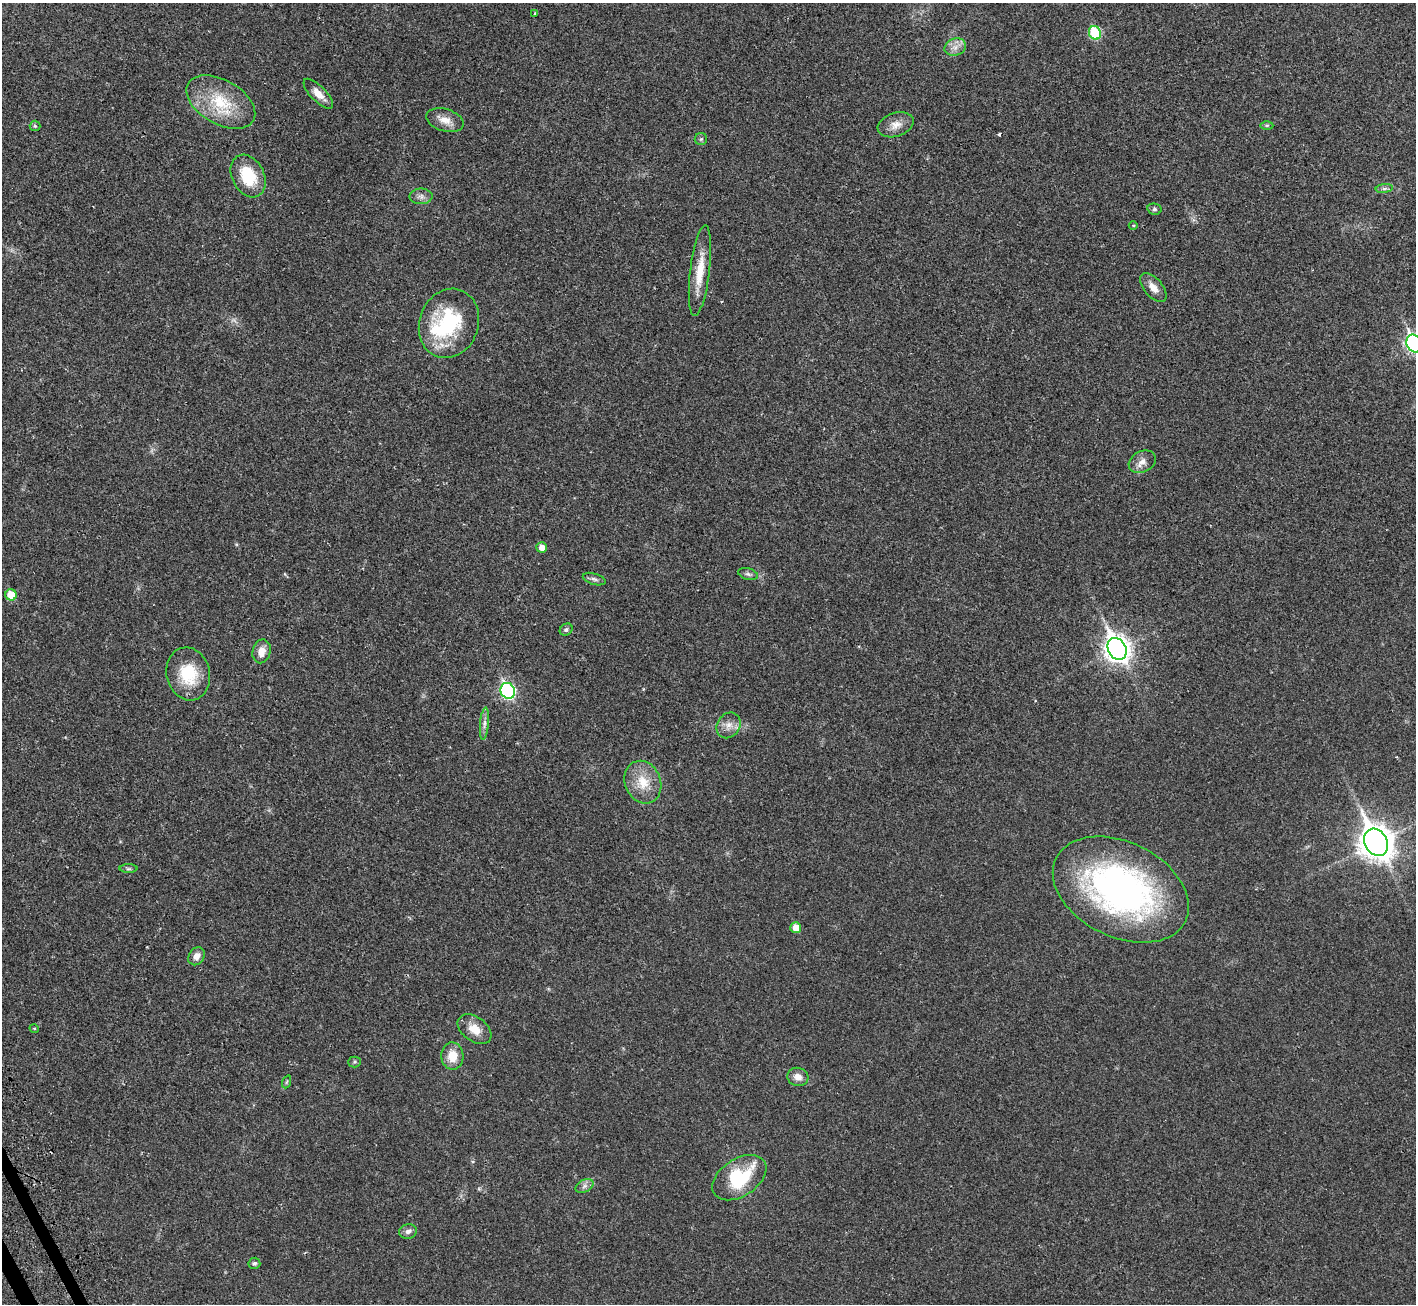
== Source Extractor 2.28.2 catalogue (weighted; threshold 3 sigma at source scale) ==
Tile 7 of 4 x 4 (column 3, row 2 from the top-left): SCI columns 2922-4335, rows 2817-4118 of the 5813 x 5816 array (HDU 1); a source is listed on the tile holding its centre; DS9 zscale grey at full resolution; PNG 1418 x 1306 px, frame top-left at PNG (2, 3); each listed source drawn as its Kron ellipse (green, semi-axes under 4 px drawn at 4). Shown black and unused: <1% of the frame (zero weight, under 2 of 3 exposures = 4% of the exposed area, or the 3 px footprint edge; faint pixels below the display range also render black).
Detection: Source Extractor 2.28.2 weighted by HDU 2 'WHT'; one run over the whole footprint, this tile lists its part. Background 0.0274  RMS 0.0043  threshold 0.0194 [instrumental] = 3 sigma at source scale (4.5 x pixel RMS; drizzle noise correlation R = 1.50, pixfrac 1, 0.05/0.05 arcsec/px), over >= 5 px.
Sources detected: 49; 1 inside a brighter object's white glare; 1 cosmic-ray / hot-pixel residue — neither listed nor drawn; the other 47 listed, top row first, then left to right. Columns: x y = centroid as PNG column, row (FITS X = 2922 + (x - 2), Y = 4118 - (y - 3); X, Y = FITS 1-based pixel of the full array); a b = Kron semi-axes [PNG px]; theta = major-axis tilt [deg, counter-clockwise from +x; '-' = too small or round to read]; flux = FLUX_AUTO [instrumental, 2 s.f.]
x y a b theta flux
535 13 3 3 - 0.63
1095 33 7 6 - 24
955 47 11 8 17 2.8
318 94 19 7 -46 4.3
221 102 38 22 -30 20
445 120 19 11 -17 4.3
896 125 18 12 18 4.3
1267 125 6 4 0 0.55
35 126 5 5 - 0.55
701 139 6 6 - 0.79
248 176 22 16 -63 15
1384 188 9 4 8 1
421 196 11 8 0 1.8
1154 209 7 5 -13 0.82
1133 225 4 3 - 0.48
700 271 46 9 83 10
1153 288 17 9 -50 3.6
449 323 35 29 70 32
1414 343 9 7 -62 110
1142 462 14 10 27 3
542 547 5 5 - 2.8
748 574 10 5 -16 1.2
594 579 12 5 -17 1.2
11 595 6 5 - 7.6
566 630 7 5 40 0.84
1117 649 11 9 -63 350
261 651 12 9 76 3.9
188 674 27 21 -76 16
508 691 8 7 - 69
484 724 16 4 85 1.8
729 725 13 11 57 3.5
643 782 22 17 -68 9.4
1376 842 14 11 -60 610
129 869 9 4 0 0.72
1121 890 72 47 -26 140
796 928 5 5 - 5.2
196 956 9 7 55 2.7
34 1028 5 3 - 0.41
475 1029 19 12 -36 5.7
452 1056 14 11 -87 6.9
355 1062 6 5 - 0.64
798 1077 10 9 - 3
286 1082 7 4 70 0.56
739 1178 30 18 34 27
585 1186 10 6 27 1.5
408 1231 9 7 15 1.6
254 1263 6 5 - 0.89
Isophote crosses this tile's border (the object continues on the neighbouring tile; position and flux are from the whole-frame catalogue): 1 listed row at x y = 1414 343